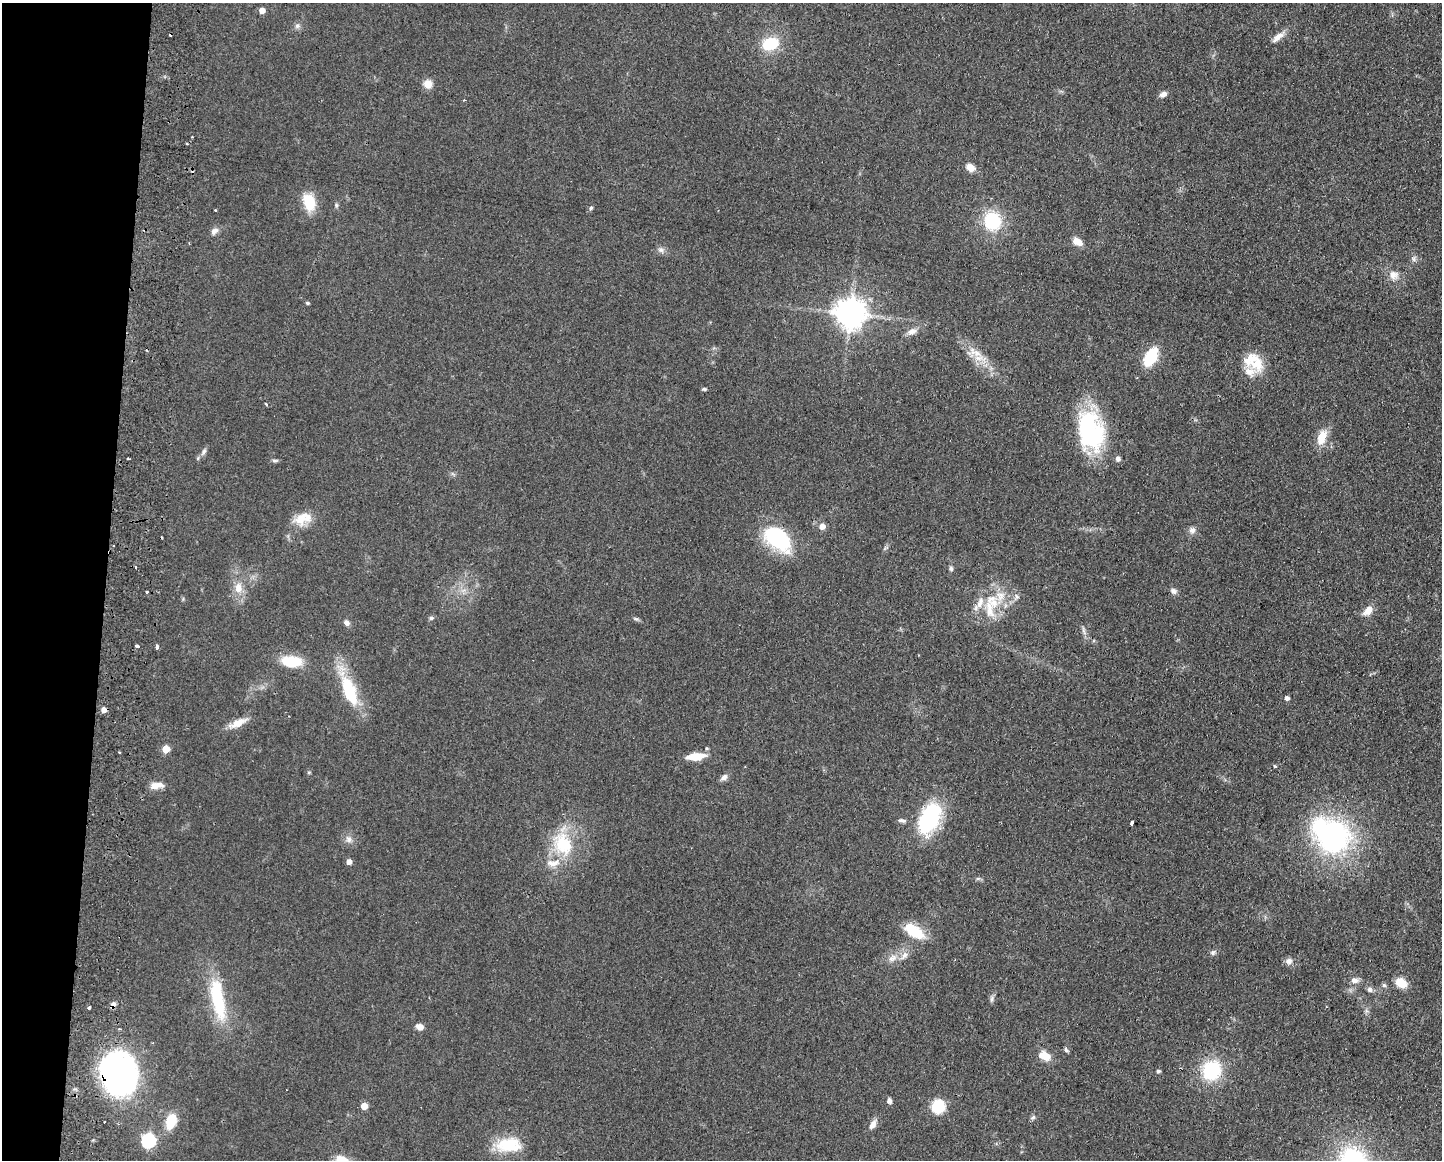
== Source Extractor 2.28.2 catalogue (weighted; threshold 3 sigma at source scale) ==
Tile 7 of 3 x 4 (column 1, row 3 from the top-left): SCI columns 169-1608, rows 1167-2324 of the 4768 x 4648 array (HDU 1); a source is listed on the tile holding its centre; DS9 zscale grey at full resolution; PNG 1444 x 1162 px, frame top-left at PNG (2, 3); no overlay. Shown black and unused: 7% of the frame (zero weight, under 2 of 3 exposures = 3% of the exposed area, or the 3 px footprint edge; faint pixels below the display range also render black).
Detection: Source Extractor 2.28.2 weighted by HDU 2 'WHT'; one run over the whole footprint, this tile lists its part. Background 0.0805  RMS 0.0096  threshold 0.0432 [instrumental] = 3 sigma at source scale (4.5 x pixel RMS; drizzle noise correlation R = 1.50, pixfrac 1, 0.05/0.05 arcsec/px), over >= 5 px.
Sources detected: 106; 2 inside a brighter object's white glare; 4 cosmic-ray / hot-pixel residue — not listed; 7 inside a brighter listed object's ellipse — not listed separately; the other 93 listed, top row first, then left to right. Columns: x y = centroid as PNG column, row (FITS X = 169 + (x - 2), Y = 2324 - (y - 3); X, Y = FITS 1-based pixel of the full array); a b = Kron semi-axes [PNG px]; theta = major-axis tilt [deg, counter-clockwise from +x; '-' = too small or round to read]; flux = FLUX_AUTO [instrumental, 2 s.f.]
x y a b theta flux
262 10 4 4 - 9.8
297 26 8 7 - 3
1277 37 17 7 39 8.2
770 44 17 13 18 34
428 84 8 7 - 12
1163 94 9 6 28 4.2
970 167 8 6 -27 11
309 202 22 14 -73 23
336 205 5 5 - 1.5
591 208 5 4 - 1.6
216 210 3 2 - 1
992 221 16 15 - 56
214 231 11 8 40 4.6
1077 242 12 7 -34 9
661 250 9 7 -25 3.6
1414 259 7 4 -88 2.1
1393 275 13 10 -11 8
307 303 4 3 - 1.6
850 313 9 9 - 1500
911 332 14 8 26 5.9
975 352 26 11 -25 16
1150 357 17 9 60 46
1257 363 24 18 -77 23
704 389 6 4 -2 1.4
266 404 4 3 - 1.6
1090 431 44 27 -77 120
1322 437 20 10 70 16
204 451 8 6 59 2.7
128 459 3 2 - 1.2
1118 459 7 6 - 3.1
274 460 9 4 0 1.8
300 520 19 16 -15 15
822 526 5 5 - 8.1
1192 530 9 8 - 4.1
777 539 36 21 -40 69
135 567 3 2 - 1
951 569 7 5 -74 1.9
238 588 14 11 90 11
1173 591 8 7 - 3.5
147 592 3 3 - 1
1000 596 15 13 -68 15
1017 597 7 5 -72 2.4
989 609 31 10 -81 19
1368 611 13 8 42 8.7
431 618 6 5 - 1.8
635 619 8 4 -10 1.8
347 623 8 6 -52 3.4
137 646 4 3 - 2.2
157 646 4 3 - 11
292 661 18 9 -5 37
349 691 33 13 -69 54
1287 698 4 4 - 3.4
238 723 24 9 25 12
166 749 5 5 - 21
696 756 19 7 6 20
1274 766 4 3 - 1.7
724 777 10 7 41 4.2
156 785 17 8 5 8.6
929 816 36 23 62 80
902 821 10 5 -13 2.7
1132 823 4 3 - 8.7
1333 837 29 28 - 210
349 839 10 8 -74 4.9
563 844 34 25 -64 51
349 862 5 4 - 5.9
978 878 6 4 19 1.5
913 931 28 14 -35 27
1213 952 7 6 - 2.5
893 958 13 9 33 7.5
1289 961 8 8 - 4.3
1354 980 10 7 0 5.2
1401 983 11 8 -30 16
1384 985 5 5 - 2
1370 989 7 6 - 3
218 999 53 15 -80 62
992 999 9 4 81 2.3
113 1005 9 6 62 3.4
89 1007 4 3 - 2.8
419 1027 8 6 -23 6.2
119 1029 3 3 - 1.2
1066 1049 7 4 -53 2
1045 1056 13 9 -26 13
1211 1070 18 17 - 60
1158 1071 5 4 - 2.3
119 1073 31 27 -63 370
889 1101 7 6 - 3.2
364 1106 5 5 - 15
938 1106 11 10 - 38
1033 1117 8 5 61 2.2
171 1121 20 13 73 20
873 1124 12 7 59 6.1
148 1141 6 6 - 170
509 1145 30 16 0 37
Overlapping masked pixels (flux is a lower limit): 2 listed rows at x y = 113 1005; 119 1073